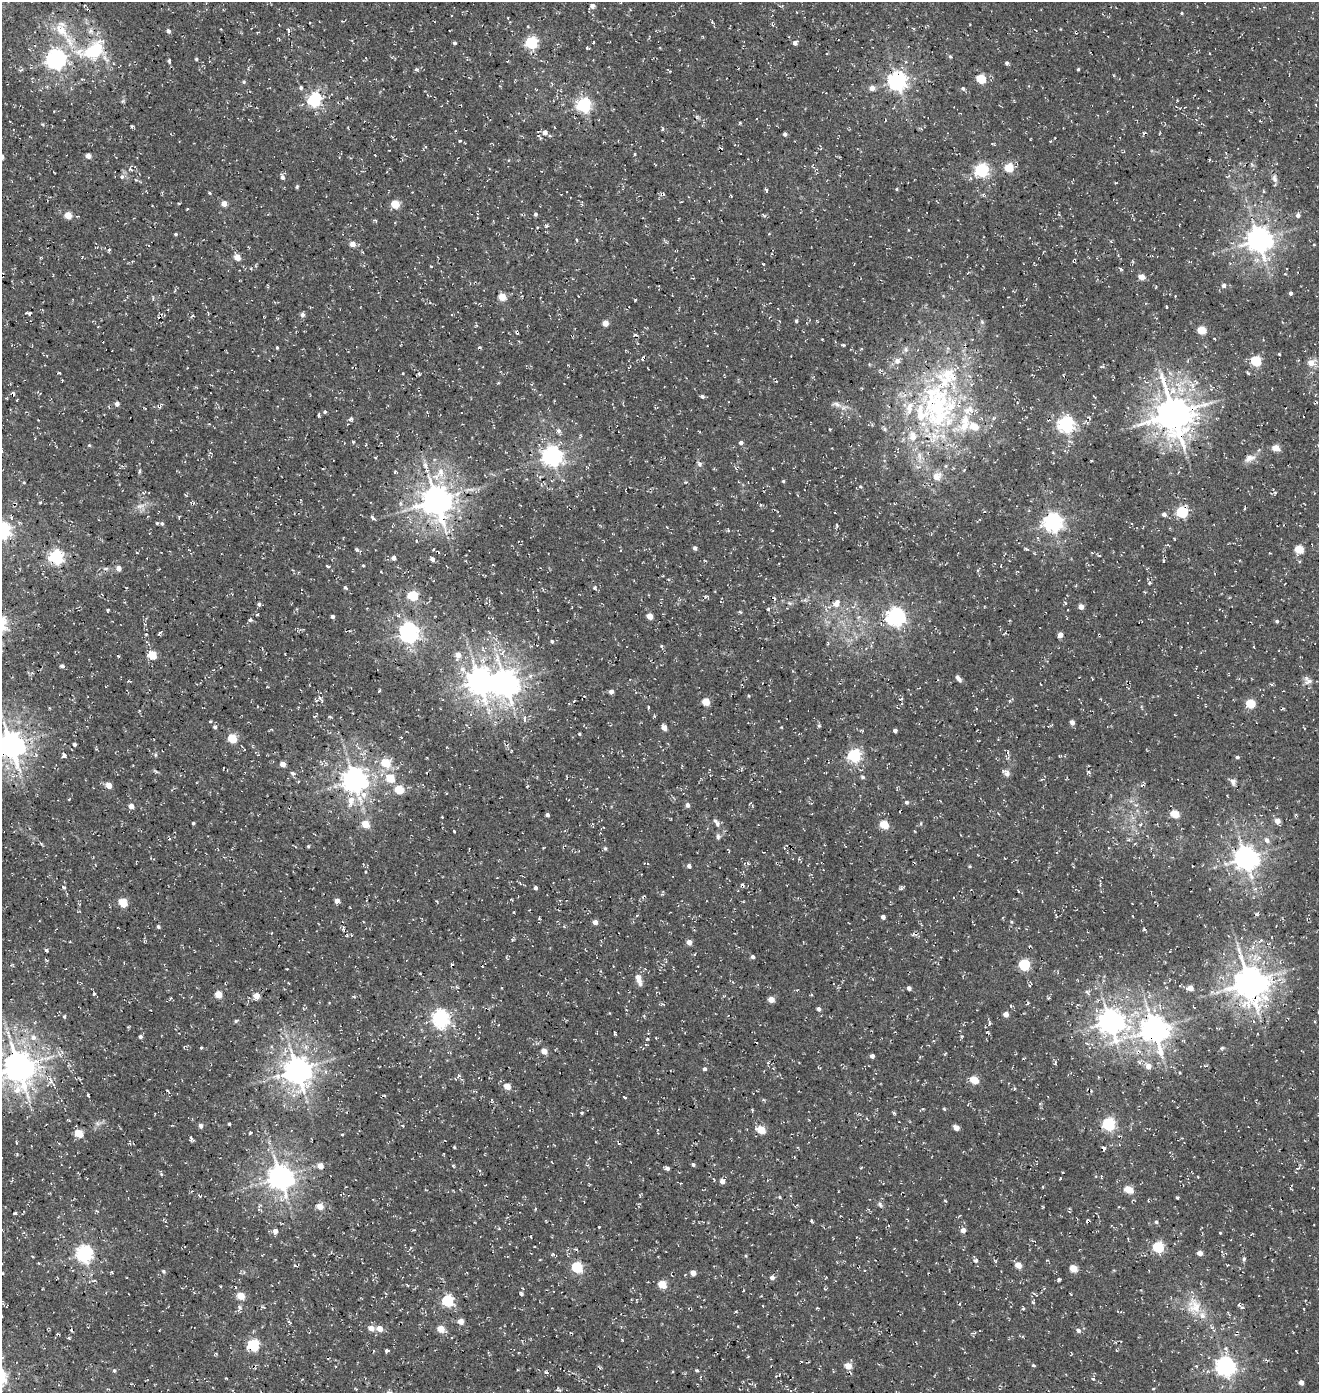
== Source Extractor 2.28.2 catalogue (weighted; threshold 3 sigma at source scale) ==
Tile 11 of 4 x 4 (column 3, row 3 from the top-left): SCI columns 2968-4284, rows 1512-2902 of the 5867 x 5812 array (HDU 1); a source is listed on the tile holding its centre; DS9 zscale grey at full resolution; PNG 1321 x 1395 px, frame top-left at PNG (2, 2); no overlay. Shown black and unused: <1% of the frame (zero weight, under 3 of 4 exposures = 8% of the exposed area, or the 3 px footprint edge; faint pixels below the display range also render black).
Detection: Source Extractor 2.28.2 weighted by HDU 2 'WHT'; one run over the whole footprint, this tile lists its part. Background 0.00286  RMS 0.0023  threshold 0.0102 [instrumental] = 3 sigma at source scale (4.5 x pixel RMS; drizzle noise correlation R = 1.50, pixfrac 1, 0.0396/0.0396 arcsec/px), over >= 5 px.
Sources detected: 404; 11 cosmic-ray / hot-pixel residue — not listed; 19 inside a brighter listed object's ellipse — not listed separately; the other 374 listed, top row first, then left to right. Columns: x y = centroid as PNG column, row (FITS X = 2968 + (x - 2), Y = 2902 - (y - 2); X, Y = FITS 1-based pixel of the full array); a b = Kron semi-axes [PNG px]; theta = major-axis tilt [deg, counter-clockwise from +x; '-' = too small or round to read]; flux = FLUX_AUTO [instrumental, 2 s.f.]
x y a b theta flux
592 6 5 5 - 1.1
1182 13 4 3 - 0.24
772 25 4 3 - 0.29
61 30 25 12 -45 5.1
288 30 7 3 -70 0.37
168 31 5 4 - 0.68
593 42 3 2 - 0.19
454 43 3 3 - 0.46
531 43 6 5 - 31
795 43 5 5 - 0.86
587 48 4 3 - 0.29
93 51 33 20 21 14
950 57 6 3 -44 0.28
56 59 7 7 - 130
196 59 3 3 - 0.35
169 61 7 4 -84 0.43
508 61 4 2 - 0.14
1007 63 5 4 - 0.45
416 69 6 4 -31 0.32
1078 69 4 3 - 0.29
981 79 5 5 - 10
897 80 7 6 - 120
244 82 5 4 - 0.33
301 87 5 4 - 0.44
872 88 5 5 - 1.5
963 88 5 5 - 0.44
314 100 6 6 - 38
123 101 6 4 71 0.34
583 105 6 6 - 51
545 132 5 5 - 1.4
785 134 4 3 - 0.71
460 141 4 3 - 0.31
1226 153 5 3 - 0.22
635 154 3 2 - 0.22
88 156 5 4 - 1.4
1209 160 4 3 - 0.22
1252 164 7 3 -53 0.38
1009 168 5 5 - 7.4
981 170 6 6 - 46
122 177 6 6 - 0.56
282 177 6 5 - 0.65
1274 178 13 6 -74 0.91
897 189 5 3 - 0.2
766 190 5 3 - 0.35
209 193 5 3 - 0.23
731 196 3 3 - 0.2
224 203 4 4 - 2
395 204 5 5 - 6.7
535 214 4 3 - 0.49
68 215 5 4 - 4.6
1298 215 5 5 - 0.82
375 221 6 3 -44 0.26
546 226 5 4 - 0.35
175 234 4 3 - 0.32
1258 239 8 8 - 250
352 244 5 5 - 1.8
1314 245 4 2 - 0.15
109 250 4 3 - 0.39
1118 255 3 3 - 0.17
237 257 5 5 - 2.9
431 266 4 2 - 0.16
1121 269 6 4 -37 0.3
1142 277 4 4 - 2.7
1224 285 5 5 - 0.83
1291 293 4 3 - 0.54
502 297 5 4 - 5.4
635 300 3 3 - 0.22
29 313 5 3 - 0.57
302 315 6 5 - 0.67
796 321 5 4 - 0.32
982 322 6 4 -46 0.32
605 323 4 4 - 2.6
1202 330 5 4 - 7.4
635 335 3 2 - 0.24
479 347 4 3 - 0.34
277 348 3 3 - 0.28
1279 354 3 3 - 0.19
897 361 8 8 - 1.1
1256 361 5 5 - 14
1311 363 7 6 - 2.4
59 373 4 3 - 0.21
403 373 3 2 - 0.17
419 374 4 3 - 0.25
702 396 5 4 - 0.48
117 404 4 4 - 0.92
836 404 13 6 -22 1.1
938 405 72 40 -80 46
325 412 4 4 - 0.38
1173 414 11 10 - 570
319 415 3 3 - 0.37
351 419 6 4 43 0.58
1066 424 6 6 - 70
885 429 6 5 - 0.43
559 431 7 5 -72 0.69
741 443 5 4 - 0.67
89 445 4 4 - 0.24
1276 448 5 4 - 3.6
552 456 7 7 - 120
1249 458 15 8 16 1.5
699 464 7 5 -33 0.51
425 465 10 6 -79 0.96
139 471 7 3 82 0.3
395 472 4 4 - 0.24
440 472 15 10 87 2.9
937 476 11 10 - 2
783 481 4 4 - 0.25
24 482 4 3 - 0.22
860 487 5 3 - 0.28
436 500 9 8 - 410
40 502 4 3 - 0.23
401 503 7 3 71 0.35
760 505 4 3 - 0.21
140 506 13 6 16 1.3
1182 512 5 5 - 26
1164 514 5 4 - 0.75
372 517 6 4 -51 0.49
1053 522 7 6 - 110
157 523 3 3 - 0.25
162 524 4 4 - 0.43
837 525 4 4 - 0.26
667 527 3 2 - 0.16
2 530 6 6 - 82
417 541 3 2 - 0.21
695 548 4 4 - 0.59
1027 549 8 3 -32 0.33
1299 549 5 5 - 6.5
357 550 6 4 -2 0.36
433 550 4 3 - 0.27
56 557 6 6 - 55
393 558 5 5 - 0.89
432 559 4 4 - 0.63
363 565 3 3 - 0.22
327 566 6 2 -13 0.25
106 568 8 4 1 0.49
119 568 5 5 - 1.3
298 572 3 3 - 0.18
345 587 5 4 - 0.36
594 588 5 3 - 0.29
413 596 5 5 - 12
789 603 6 4 -12 0.38
836 603 9 7 52 1.8
259 604 5 4 - 0.46
1081 607 4 4 - 1.7
108 610 4 3 - 0.22
650 616 4 4 - 2.9
895 616 7 6 - 100
332 617 3 3 - 0.61
250 620 5 4 - 0.57
1277 621 4 4 - 0.36
409 632 7 7 - 130
159 633 5 3 - 0.28
1060 635 4 4 - 1.6
552 641 4 4 - 0.37
262 648 4 2 - 0.15
285 654 3 2 - 0.15
152 655 5 5 - 8.2
458 655 6 6 - 2
62 666 4 4 - 0.57
462 669 9 8 - 1.3
958 678 9 4 -52 0.8
1092 679 4 2 - 0.19
479 680 9 8 - 250
1308 681 13 9 -36 1.1
506 684 9 8 - 250
1040 684 3 2 - 0.15
1271 684 6 4 -18 0.28
611 692 4 4 - 1
749 696 4 4 - 0.25
320 698 6 5 - 0.58
901 698 5 3 - 0.28
706 702 5 5 - 5
1250 703 5 5 - 9.3
648 707 4 2 - 0.28
1175 715 3 2 - 0.13
654 716 4 4 - 0.23
330 717 5 3 - 0.25
524 718 7 5 -86 0.77
210 721 4 3 - 0.23
1072 722 5 4 - 0.96
215 727 5 5 - 0.38
781 727 3 2 - 0.16
664 728 4 4 - 2.1
895 731 4 4 - 0.73
579 734 4 3 - 0.25
232 738 5 5 - 8.2
401 738 3 2 - 0.2
74 744 4 4 - 0.44
11 745 9 8 - 310
64 755 6 4 82 0.51
155 755 6 4 90 0.25
854 755 6 6 - 40
1237 757 4 3 - 0.43
386 763 5 5 - 8.4
283 764 4 4 - 1.7
156 771 6 3 -20 0.3
1007 774 8 7 - 0.86
863 777 5 5 - 0.32
390 778 5 5 - 6.3
354 780 8 8 - 230
298 782 4 3 - 0.22
1233 782 9 7 -80 0.81
109 785 5 4 - 2.8
399 789 5 5 - 9.4
363 795 9 8 - 1.8
351 801 14 8 83 2.5
906 802 5 4 - 0.46
687 805 5 4 - 0.77
131 806 5 4 - 1.6
1175 814 5 5 - 7.1
1296 814 5 3 - 0.24
547 815 4 3 - 0.52
1277 821 5 5 - 1.9
193 823 3 3 - 0.33
921 823 5 3 - 0.24
365 824 5 4 - 5.1
717 824 8 6 -90 0.59
1140 824 6 5 - 0.44
884 825 5 5 - 8.3
454 831 4 2 - 0.23
718 836 7 5 78 0.53
1267 840 6 6 - 1
308 846 4 3 - 0.25
605 848 6 4 -72 0.36
1245 858 8 7 - 220
689 866 5 4 - 0.71
970 866 4 3 - 0.25
1100 883 10 2 90 0.34
64 887 5 4 - 0.31
535 888 4 3 - 0.67
901 888 6 5 - 0.36
1210 889 3 2 - 0.15
337 901 5 4 - 1.2
123 902 5 5 - 7.3
514 912 2 2 - 0.23
1256 914 5 3 - 0.3
883 917 4 4 - 0.92
595 922 5 5 - 1
1011 922 5 4 - 0.29
158 927 4 3 - 0.43
343 928 6 3 -84 0.34
347 935 5 3 - 0.28
689 942 4 4 - 1.6
47 950 4 4 - 0.35
752 957 4 4 - 0.59
451 964 4 3 - 0.22
1024 965 5 5 - 21
482 966 3 2 - 0.23
639 980 12 6 -67 1.4
1249 982 11 10 - 440
457 987 5 5 - 0.35
909 988 4 4 - 0.83
1190 988 5 4 - 2.3
1212 992 7 4 17 0.45
94 994 4 3 - 0.32
218 994 5 4 - 4.3
256 996 5 5 - 3
354 997 4 4 - 0.28
1049 998 4 4 - 0.26
771 999 4 4 - 2.7
819 1009 4 4 - 0.65
1006 1014 4 4 - 1.8
64 1016 4 3 - 0.29
440 1018 7 6 - 82
236 1021 5 4 - 0.34
1110 1021 9 8 - 230
1314 1021 3 2 - 0.2
1154 1029 9 8 - 280
615 1033 7 2 -67 0.26
140 1036 4 4 - 0.73
962 1036 4 3 - 0.19
33 1037 8 8 - 1.2
647 1039 5 3 - 0.2
646 1045 4 3 - 0.19
184 1047 5 3 - 0.2
201 1048 4 3 - 0.23
1222 1048 6 4 45 0.31
544 1051 5 4 - 2.2
872 1056 4 4 - 0.97
1148 1066 6 5 - 1.7
1206 1066 5 3 - 0.23
18 1067 10 9 - 410
773 1068 3 2 - 0.25
704 1069 4 4 - 0.51
297 1070 8 8 - 310
459 1076 6 5 - 0.46
974 1080 5 5 - 6.3
54 1085 8 3 -76 0.44
507 1086 5 4 - 3.3
167 1091 4 2 - 0.3
88 1095 4 2 - 0.28
294 1095 8 6 26 0.94
624 1097 4 2 - 0.22
944 1109 4 4 - 0.21
582 1113 4 3 - 0.25
97 1123 6 5 - 0.52
229 1124 3 3 - 0.39
1108 1124 6 6 - 36
201 1126 5 4 - 0.7
956 1128 5 4 - 1.9
761 1130 5 5 - 6.3
79 1133 5 5 - 6.9
250 1133 4 3 - 0.32
342 1134 3 2 - 0.21
191 1138 5 3 - 0.53
16 1142 4 2 - 0.2
454 1147 4 3 - 0.25
693 1165 4 4 - 0.42
320 1166 5 5 - 2.2
667 1168 5 4 - 0.61
1298 1168 8 4 36 0.43
280 1177 8 7 - 250
1060 1178 3 3 - 0.2
714 1180 4 3 - 0.19
722 1181 4 4 - 1.3
1129 1190 5 5 - 5.1
780 1197 4 4 - 0.28
1177 1198 3 3 - 0.27
945 1201 4 3 - 0.24
880 1204 8 5 -64 0.47
320 1206 5 5 - 2.8
535 1209 4 3 - 0.21
15 1213 3 2 - 0.32
811 1221 4 3 - 0.32
1156 1222 5 4 - 0.39
599 1227 2 2 - 0.17
963 1230 5 5 - 1.3
275 1231 5 4 - 1.4
1220 1233 4 3 - 0.18
1158 1247 6 5 - 22
1200 1253 4 4 - 1.6
84 1254 6 6 - 79
553 1254 5 4 - 0.29
314 1255 4 3 - 0.18
1244 1259 5 5 - 0.46
976 1260 6 5 - 0.5
38 1263 3 3 - 0.2
1018 1265 5 4 - 3
1228 1265 3 3 - 0.17
577 1267 6 5 - 19
1073 1268 5 5 - 4.7
163 1271 5 5 - 0.41
693 1273 4 4 - 1.9
772 1278 5 4 - 0.93
1059 1279 5 3 - 0.36
662 1284 5 5 - 6.7
521 1294 7 3 -82 0.4
241 1296 5 4 - 5
448 1301 6 5 - 23
1033 1302 5 4 - 0.3
1238 1305 4 4 - 0.35
1194 1306 24 20 -76 5.4
1242 1307 5 3 - 0.27
239 1309 9 6 58 0.61
1304 1309 3 2 - 0.16
736 1311 4 2 - 0.2
461 1321 4 4 - 2.3
289 1322 6 3 -45 0.3
371 1328 5 5 - 2.1
379 1329 5 4 - 2.6
441 1329 5 4 - 4.2
1078 1330 6 5 - 0.62
253 1345 6 5 - 25
387 1351 5 4 - 0.7
748 1357 3 3 - 0.22
801 1361 3 2 - 0.15
1033 1365 5 3 - 0.31
848 1366 5 5 - 3.5
1225 1366 7 7 - 110
697 1370 4 3 - 0.31
114 1371 5 4 - 0.35
546 1372 5 4 - 0.33
779 1375 4 2 - 0.15
1093 1379 4 4 - 0.32
1301 1382 4 4 - 1.2
Overlapping masked pixels (flux is a lower limit): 2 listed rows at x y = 436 500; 1182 512
Isophote crosses this tile's border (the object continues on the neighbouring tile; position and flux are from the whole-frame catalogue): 3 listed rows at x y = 2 530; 11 745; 18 1067
Unlisted compact peaks at least as high as the median listed source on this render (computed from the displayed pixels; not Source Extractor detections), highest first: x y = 768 609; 297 187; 353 442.